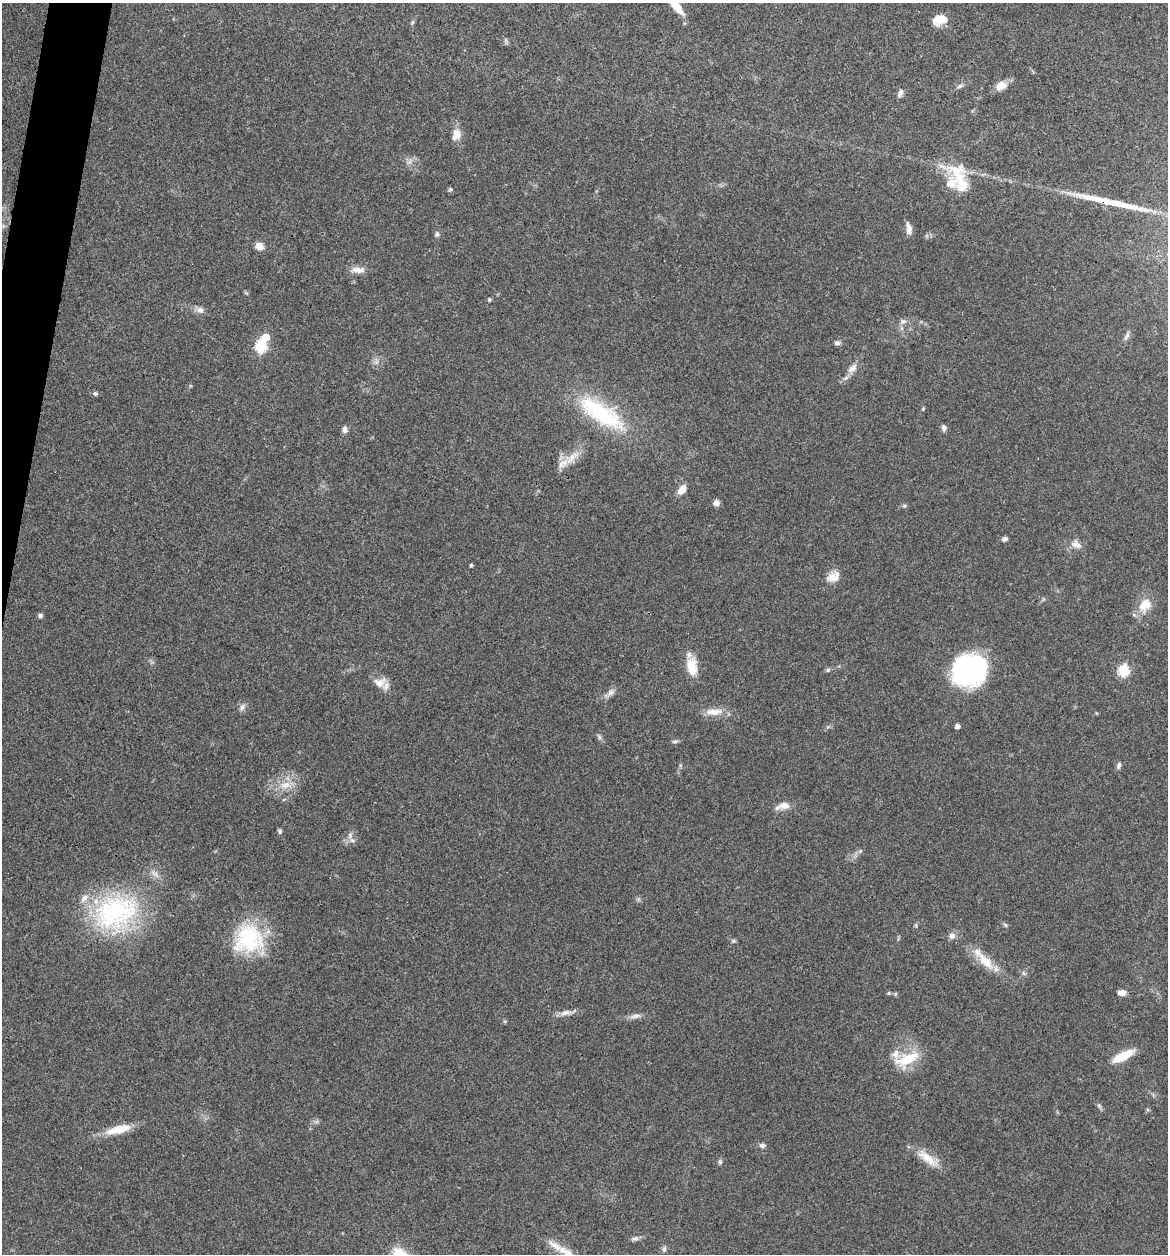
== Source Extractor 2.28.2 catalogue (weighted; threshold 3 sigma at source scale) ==
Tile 11 of 4 x 4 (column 3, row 3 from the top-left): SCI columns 2456-3621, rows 1258-2509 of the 5032 x 5014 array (HDU 1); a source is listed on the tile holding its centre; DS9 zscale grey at full resolution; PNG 1170 x 1256 px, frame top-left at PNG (2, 3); no overlay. Shown black and unused: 2% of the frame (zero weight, under 3 of 4 exposures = <1% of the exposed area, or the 3 px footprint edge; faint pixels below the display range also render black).
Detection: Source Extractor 2.28.2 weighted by HDU 2 'WHT'; one run over the whole footprint, this tile lists its part. Background 0.0606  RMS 0.0053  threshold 0.0238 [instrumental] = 3 sigma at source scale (4.5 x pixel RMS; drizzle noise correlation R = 1.50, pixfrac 1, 0.05/0.05 arcsec/px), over >= 5 px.
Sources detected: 80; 1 long thin detection or spike segment (spike, bleed or trail) — not listed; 3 inside a brighter listed object's ellipse — not listed separately; the other 76 listed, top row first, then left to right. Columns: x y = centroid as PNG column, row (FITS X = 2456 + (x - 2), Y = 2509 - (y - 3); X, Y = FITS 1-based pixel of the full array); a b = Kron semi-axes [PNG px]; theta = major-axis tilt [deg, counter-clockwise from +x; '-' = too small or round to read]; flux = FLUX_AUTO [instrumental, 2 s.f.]
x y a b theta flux
675 5 26 7 -51 9.7
940 20 16 10 14 7.4
412 23 7 4 59 0.86
960 86 9 5 25 1.3
1001 86 13 9 26 5.2
900 93 9 5 69 2.2
456 135 15 10 69 4.9
409 162 7 4 18 1.3
960 181 49 20 -70 22
450 189 6 4 21 0.76
909 229 15 7 -83 3.3
437 234 7 6 - 1.2
259 246 9 7 -16 4.4
358 270 20 8 -2 4.1
489 299 4 4 - 0.96
200 310 10 9 - 2.6
903 321 7 6 - 1.6
1127 336 11 5 56 1.6
266 337 6 5 - 8.5
837 343 8 6 -4 1.4
261 346 6 6 - 49
376 362 7 5 45 1.4
853 368 16 9 42 3.8
95 394 6 6 - 1.1
923 409 5 4 - 0.53
601 413 71 24 -33 49
944 428 8 5 -85 1.6
345 430 9 6 87 2
572 458 27 11 42 8.7
682 489 9 6 57 6.3
716 503 6 6 - 2.6
904 506 5 5 - 0.82
1005 539 6 4 19 1.6
1076 544 15 9 -26 3.9
471 565 3 3 - 1
833 577 18 12 24 5.6
1145 605 19 13 41 8.5
40 615 6 5 - 1.4
692 667 22 12 -84 11
828 670 6 5 - 0.96
969 670 29 26 28 100
1124 671 6 5 - 46
380 682 19 13 15 5.6
611 693 10 7 33 2.4
242 707 8 6 72 1.8
713 712 23 9 4 6.7
957 726 4 4 - 2.6
600 737 7 4 -88 1.1
675 741 9 4 5 1
1119 766 9 5 70 1.4
285 785 16 9 14 6.4
784 805 13 9 -4 4.8
280 831 6 5 - 1.1
352 840 8 6 -16 2.1
860 851 6 4 46 0.85
115 912 64 45 23 78
1005 925 7 4 -58 0.81
952 936 8 8 - 2.6
249 939 36 32 50 44
733 941 6 5 - 0.91
985 961 30 11 -47 12
1023 973 7 4 -71 0.88
1122 992 8 6 2 3.5
889 993 5 4 - 0.74
565 1013 17 7 10 3.3
636 1016 17 6 9 2.6
1123 1056 26 9 27 11
907 1059 37 16 26 16
1099 1106 8 4 -46 1.1
118 1129 33 9 15 11
762 1145 8 6 12 1.4
928 1158 36 11 -36 9.4
720 1162 7 5 -88 0.95
635 1238 11 5 13 1.5
554 1245 29 8 -31 6.5
664 1249 8 5 80 1.2
Isophote crosses this tile's border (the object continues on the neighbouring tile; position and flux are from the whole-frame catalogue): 1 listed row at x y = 675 5